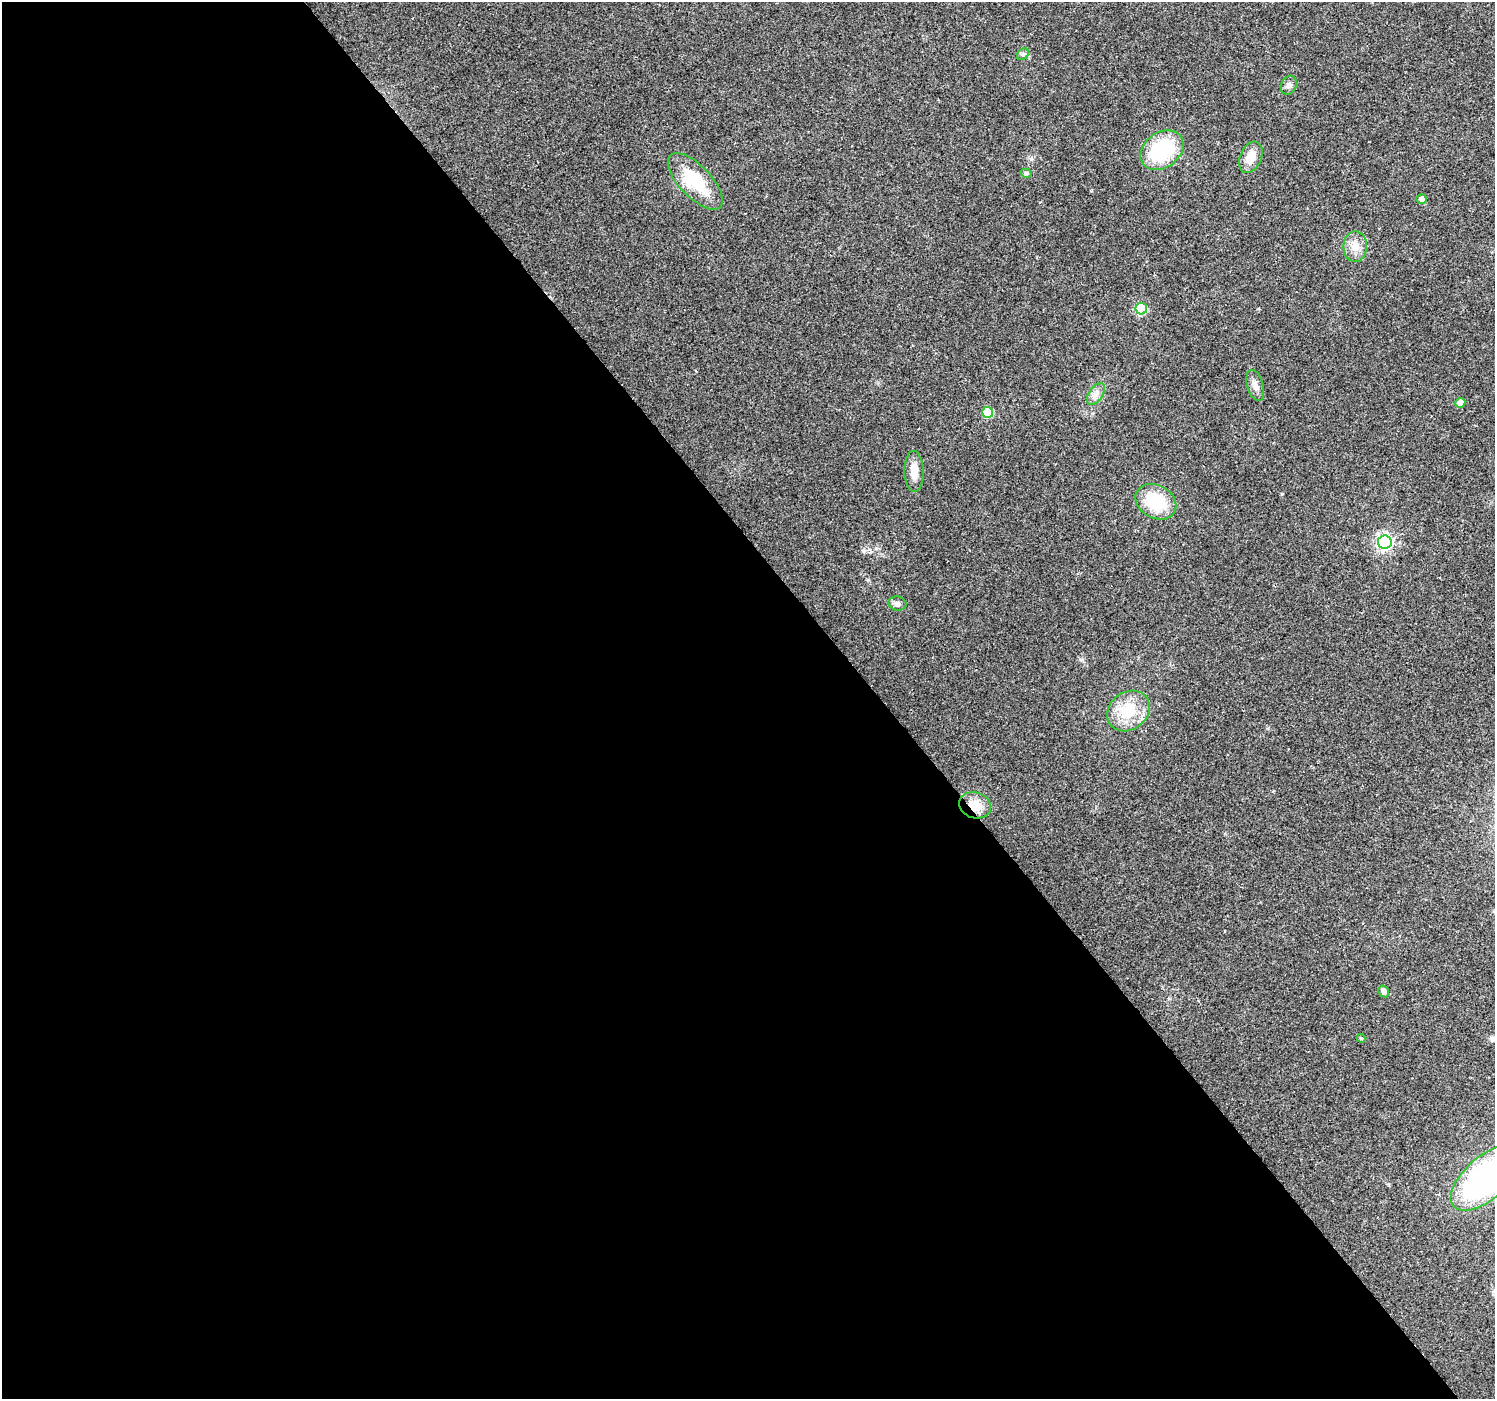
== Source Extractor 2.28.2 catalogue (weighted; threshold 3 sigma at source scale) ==
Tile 9 of 4 x 4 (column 1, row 3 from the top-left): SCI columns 4-1496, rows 1594-2990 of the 5976 x 5916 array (HDU 1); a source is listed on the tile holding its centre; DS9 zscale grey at full resolution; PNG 1497 x 1401 px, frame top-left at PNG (2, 2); each listed source drawn as its Kron ellipse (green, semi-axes under 4 px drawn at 4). Shown black and unused: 59% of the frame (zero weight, under 2 of 3 exposures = <1% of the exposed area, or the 3 px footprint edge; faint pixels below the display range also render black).
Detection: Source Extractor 2.28.2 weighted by HDU 2 'WHT'; one run over the whole footprint, this tile lists its part. Background 0.106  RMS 0.0086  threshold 0.0387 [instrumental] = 3 sigma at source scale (4.5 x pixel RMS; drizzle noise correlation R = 1.50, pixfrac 1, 0.0396/0.0396 arcsec/px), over >= 5 px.
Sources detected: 23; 1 cosmic-ray / hot-pixel residue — neither listed nor drawn; the other 22 listed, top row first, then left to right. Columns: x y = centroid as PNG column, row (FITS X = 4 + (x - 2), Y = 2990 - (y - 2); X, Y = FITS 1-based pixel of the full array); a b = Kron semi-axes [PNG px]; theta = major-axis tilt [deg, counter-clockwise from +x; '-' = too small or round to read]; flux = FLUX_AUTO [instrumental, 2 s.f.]
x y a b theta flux
1023 54 6 5 - 1.6
1289 85 10 7 63 3.3
1162 150 23 17 37 63
1251 157 16 10 66 12
1026 173 5 4 - 1.7
695 181 36 16 -46 43
1422 199 5 4 - 4.2
1355 247 15 11 89 9.6
1141 309 6 5 - 58
1255 385 16 8 -74 5.7
1096 394 12 7 56 4.9
1460 403 5 5 - 7.7
988 412 5 5 - 40
914 471 20 9 -88 11
1156 502 21 16 -29 38
1385 542 7 6 - 230
897 604 9 7 -12 3.3
1128 711 23 18 39 31
975 805 16 13 -19 15
1384 991 6 5 - 4.4
1361 1038 4 3 - 1.1
1487 1178 44 21 41 230
Overlapping masked pixels (flux is a lower limit): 1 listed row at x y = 975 805
Isophote crosses this tile's border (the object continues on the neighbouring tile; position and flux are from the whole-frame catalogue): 1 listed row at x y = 1487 1178
Unlisted compact peaks at least as high as the median listed source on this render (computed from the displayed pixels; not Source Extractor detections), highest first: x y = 864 551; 1082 660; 1282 494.